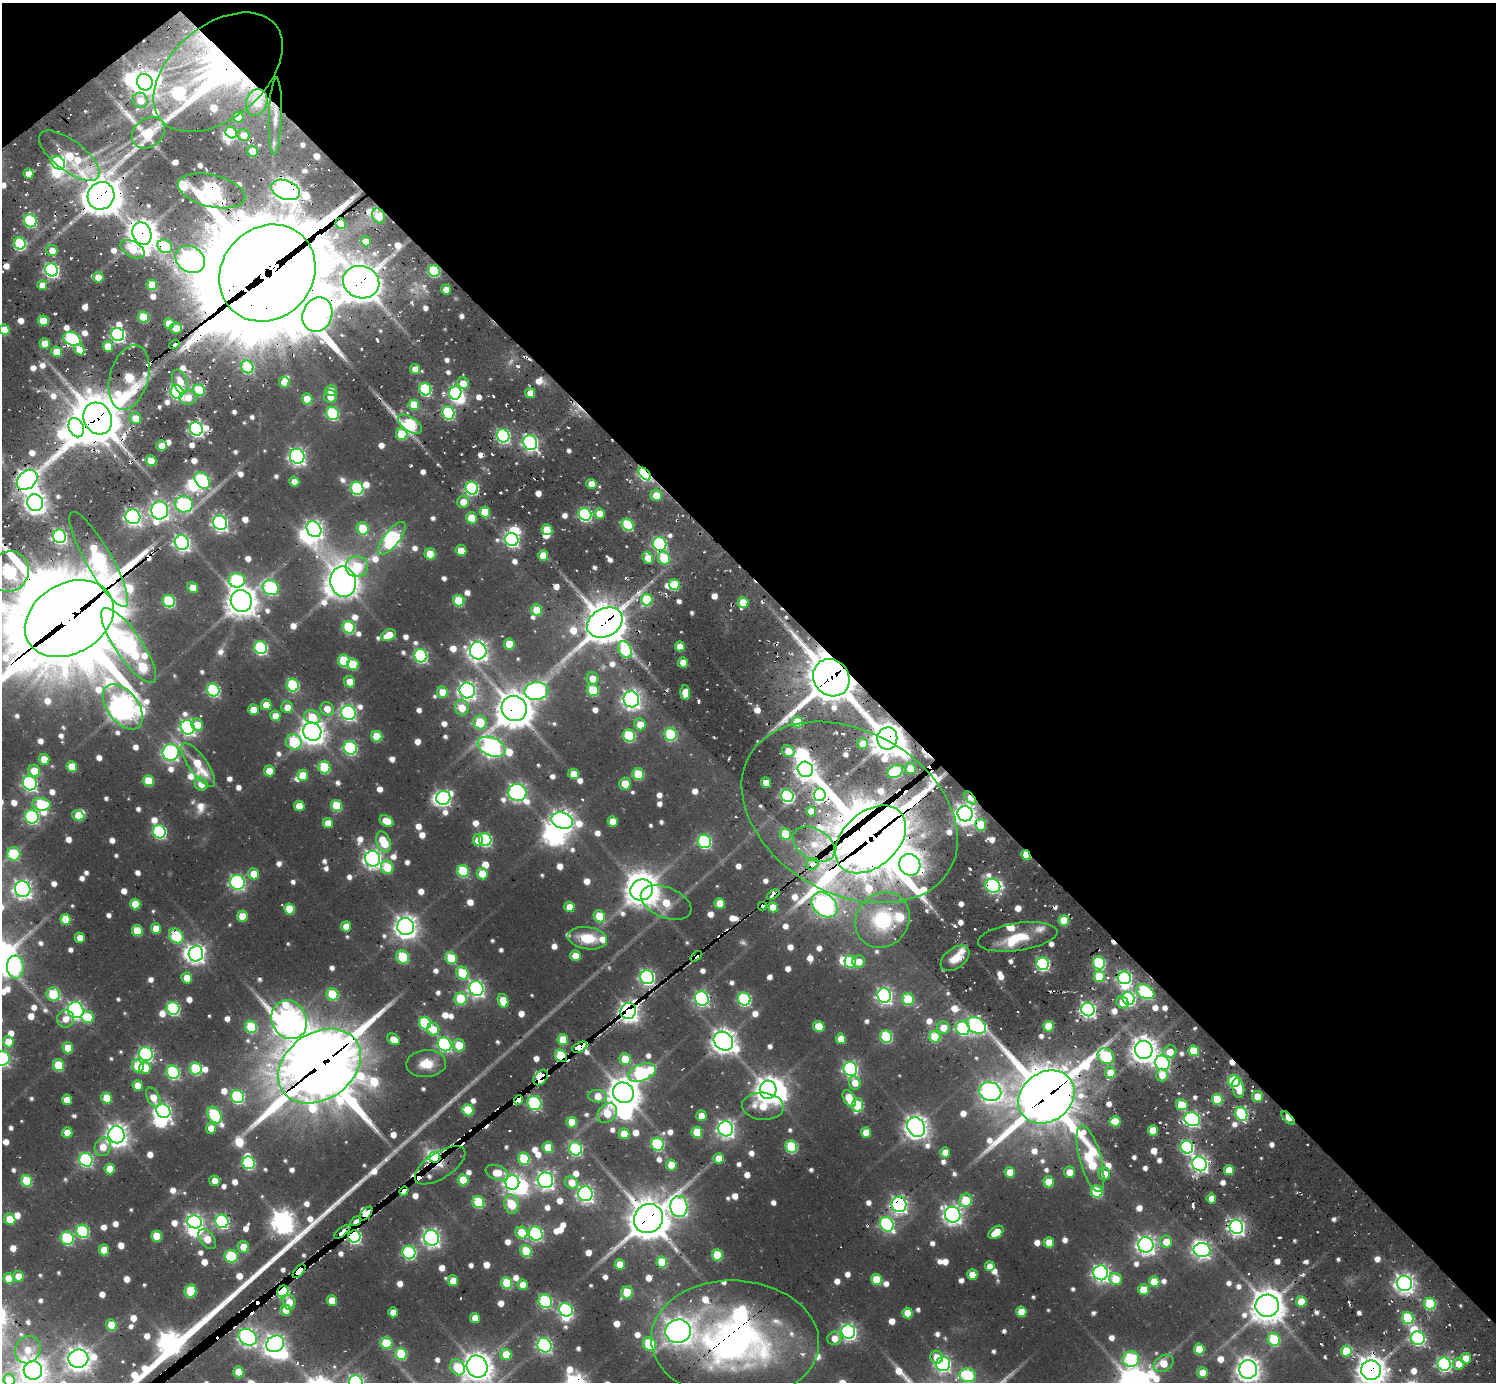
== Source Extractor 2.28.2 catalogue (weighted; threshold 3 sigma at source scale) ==
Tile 3 of 4 x 4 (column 3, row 1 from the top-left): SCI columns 3085-4578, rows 4647-6026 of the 6304 x 6319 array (HDU 1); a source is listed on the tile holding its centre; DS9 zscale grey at full resolution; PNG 1498 x 1384 px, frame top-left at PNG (2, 3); each listed source drawn as its Kron ellipse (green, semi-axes under 4 px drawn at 4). Shown black and unused: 43% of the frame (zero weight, under 2 of 3 exposures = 12% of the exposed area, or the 3 px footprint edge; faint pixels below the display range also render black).
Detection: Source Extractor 2.28.2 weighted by HDU 2 'WHT'; one run over the whole footprint, this tile lists its part. Background 0.0803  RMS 0.0095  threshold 0.0426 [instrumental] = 3 sigma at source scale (4.5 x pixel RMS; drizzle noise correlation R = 1.50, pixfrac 1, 0.05/0.05 arcsec/px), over >= 5 px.
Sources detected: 1041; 6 too faint to see at this stretch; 34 inside a brighter object's white glare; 34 cosmic-ray / hot-pixel residue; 4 long thin detections or spike segments (spike, bleed or trail) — neither listed nor drawn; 24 inside a brighter listed object's ellipse — not listed separately; of the other 939, all 500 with FLUX_AUTO >= 14.4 (the completeness limit of this list) listed and drawn (439 fainter detections not listed), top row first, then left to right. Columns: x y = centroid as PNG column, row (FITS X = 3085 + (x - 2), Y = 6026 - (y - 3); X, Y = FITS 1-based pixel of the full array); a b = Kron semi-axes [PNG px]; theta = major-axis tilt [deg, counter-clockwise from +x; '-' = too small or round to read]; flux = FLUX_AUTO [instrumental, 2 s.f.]
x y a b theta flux
218 72 74 46 40 450
145 82 8 7 - 990
140 100 8 7 - 17
257 102 14 10 72 30
275 116 39 6 88 16
238 117 5 5 - 19
148 133 18 14 38 33
231 133 6 5 - 72
244 135 6 6 - 16
252 151 5 5 - 18
69 156 36 15 -37 68
58 163 7 6 - 210
28 174 5 5 - 15
285 190 15 9 -20 1000
212 191 34 16 -13 660
101 196 14 13 - 2600
378 216 8 6 -59 18
30 221 6 6 - 120
341 223 5 5 - 25
142 233 11 9 -70 1600
366 241 5 5 - 15
20 243 6 5 - 110
165 246 8 6 -30 96
133 249 13 7 -30 35
52 250 6 5 - 15
190 259 15 12 -35 640
51 270 7 6 - 300
434 271 6 5 - 91
267 273 51 45 47 29000
98 277 5 5 - 17
361 282 18 16 -20 3100
42 285 5 5 - 16
152 285 5 5 - 34
446 289 5 5 - 16
317 314 18 14 70 680
143 317 5 5 - 48
43 321 5 5 - 34
169 323 5 5 - 26
176 328 6 5 - 20
4 330 5 5 - 30
118 335 7 6 - 280
72 339 9 6 -24 190
45 343 5 5 - 25
174 344 6 4 36 910
108 346 5 5 - 26
79 350 6 5 - 15
57 352 6 5 - 25
247 367 6 6 - 92
415 369 5 5 - 16
129 377 33 19 75 110
180 382 12 7 -68 17
284 382 5 5 - 18
463 383 6 6 - 17
425 389 6 6 - 120
199 390 6 5 - 47
331 391 6 5 - 16
177 392 7 6 - 240
455 393 7 6 - 180
530 393 5 5 - 17
330 397 6 6 - 15
188 398 9 7 6 18
307 399 5 5 - 27
414 405 5 5 - 33
332 413 7 6 - 120
448 413 7 6 - 120
98 418 16 14 -64 3900
135 418 6 5 - 21
410 424 14 7 -35 140
76 428 10 7 -68 420
196 429 7 6 - 310
402 434 6 6 - 45
503 436 7 6 - 230
530 443 7 6 - 330
162 445 5 5 - 16
297 456 7 7 - 420
151 461 5 5 - 29
645 474 7 4 -48 220
27 480 12 8 42 830
202 480 9 6 -54 210
294 482 5 5 - 16
591 484 5 5 - 18
357 488 7 6 - 140
472 488 6 6 - 160
656 495 6 5 - 22
463 502 6 6 - 17
35 503 8 7 - 820
184 504 9 8 - 220
160 510 9 8 - 550
485 512 5 5 - 31
599 513 5 5 - 22
585 514 6 6 - 200
133 517 7 7 - 440
472 518 6 5 - 35
220 523 7 7 - 370
628 525 6 5 - 88
363 528 6 6 - 48
314 529 8 7 - 540
547 530 5 5 - 37
60 536 7 6 - 210
392 538 20 7 51 290
512 539 7 6 - 270
182 543 7 7 - 400
660 544 7 6 - 200
461 550 5 5 - 22
430 554 6 5 - 36
543 555 5 5 - 26
648 558 6 5 - 20
664 558 6 6 - 51
99 559 54 13 -60 340
357 567 11 10 - 57
9 571 20 19 - 250
237 580 8 7 - 150
343 582 15 13 -79 1700
675 585 5 5 - 55
193 587 6 5 - 23
271 588 8 7 - 210
647 600 6 5 - 62
169 601 6 6 - 120
241 601 11 10 - 1700
459 601 6 5 - 53
743 602 5 5 - 29
537 610 6 5 - 35
69 619 47 35 30 19000
605 623 19 14 28 3200
349 627 6 6 - 100
389 635 8 5 25 27
509 644 5 5 - 32
129 645 44 13 -56 450
680 646 5 5 - 17
261 648 7 6 - 170
625 650 9 6 -61 100
478 651 9 8 - 660
421 656 7 6 - 200
344 661 6 6 - 64
683 663 5 5 - 15
353 664 6 5 - 48
593 678 6 6 - 16
831 678 19 17 -48 4600
350 682 6 5 - 18
293 685 6 6 - 120
213 690 6 6 - 150
467 690 8 7 - 500
593 690 6 5 - 56
536 691 12 9 6 360
443 692 6 5 - 26
685 693 7 5 -85 26
631 699 8 7 - 560
266 705 5 5 - 19
123 707 26 15 -53 1300
287 707 6 5 - 14
462 708 7 7 - 25
514 708 13 12 - 2500
327 709 7 6 - 18
253 710 5 5 - 23
348 713 8 7 - 300
275 716 5 5 - 17
312 717 8 6 -23 30
480 722 7 7 - 47
798 722 5 5 - 44
640 724 6 5 - 26
197 725 6 5 - 18
188 727 7 6 - 320
312 732 9 8 - 1200
670 734 6 6 - 96
377 736 5 5 - 39
629 736 6 6 - 95
887 738 11 10 - 2000
294 742 8 7 - 87
863 744 5 5 - 21
492 747 15 9 -23 580
350 748 7 6 - 180
788 751 7 5 -37 18
171 752 8 8 - 310
44 759 5 5 - 23
198 765 26 9 -55 42
72 766 5 5 - 31
324 767 6 6 - 77
805 769 8 7 - 780
910 769 5 5 - 22
34 771 6 5 - 27
269 771 5 5 - 17
895 771 8 6 31 110
574 774 5 5 - 23
638 774 6 5 - 50
303 775 5 5 - 27
148 781 5 5 - 42
30 783 7 6 - 280
766 783 5 5 - 15
201 784 7 6 - 15
625 784 6 6 - 20
517 792 9 8 - 470
820 795 6 6 - 210
787 796 6 6 - 180
443 798 7 7 - 260
970 798 8 4 -48 15
41 804 9 6 -11 82
299 806 5 5 - 22
336 806 6 5 - 53
811 811 5 5 - 15
850 812 115 81 -30 650
965 814 8 7 - 790
78 815 6 5 - 35
32 817 7 6 - 220
387 821 7 5 -28 21
562 821 11 8 -15 870
613 821 5 5 - 24
328 823 5 5 - 18
981 825 6 5 - 32
159 832 7 6 - 180
785 834 6 5 - 36
485 839 7 6 - 150
871 839 41 27 42 9400
478 840 6 5 - 17
704 841 7 6 - 180
383 842 11 6 -70 47
814 844 23 15 -32 32
14 854 7 6 - 89
1026 855 5 4 - 27
373 859 8 7 - 530
813 864 6 5 - 130
910 865 11 10 - 600
387 867 6 6 - 44
463 871 6 5 - 82
254 874 5 5 - 24
482 874 5 5 - 31
237 882 8 7 - 270
993 886 7 6 - 200
23 889 8 7 - 570
642 890 11 10 - 1800
773 895 7 3 34 110
666 903 26 15 -23 50
720 903 5 5 - 27
135 904 5 5 - 27
824 905 14 10 -41 700
762 906 4 4 - 380
569 907 5 5 - 21
773 907 5 5 - 22
289 909 5 5 - 37
242 916 5 5 - 26
599 916 6 5 - 39
65 919 5 5 - 38
882 920 29 26 49 87
1064 920 5 5 - 38
346 926 5 5 - 18
406 927 9 8 - 910
156 928 5 5 - 23
137 931 5 5 - 41
176 936 8 6 -46 110
1018 937 40 13 8 38
80 938 5 5 - 17
588 938 19 11 -8 36
196 954 8 7 - 500
575 956 5 5 - 21
696 956 6 4 39 150
403 957 7 6 - 68
451 958 6 5 - 51
955 958 16 10 37 18
859 961 6 6 - 15
850 962 6 5 - 68
1099 963 6 6 - 120
1043 964 6 6 - 190
15 967 11 8 -85 93
462 973 7 5 -53 71
647 977 7 6 - 320
1099 977 5 5 - 42
187 978 5 5 - 20
1124 978 6 6 - 250
476 989 7 7 - 370
1145 992 9 6 -31 200
53 994 7 6 - 74
332 994 6 6 - 69
884 996 7 6 - 360
702 998 7 6 - 260
460 999 6 6 - 64
744 999 6 6 - 170
908 999 6 6 - 60
1129 999 6 6 - 170
503 1001 7 5 -75 29
1122 1002 6 5 - 16
173 1008 6 6 - 170
1088 1009 7 6 - 360
76 1010 8 7 - 350
628 1011 8 7 - 1100
87 1017 6 6 - 40
66 1019 9 8 - 14
289 1020 20 17 -61 1100
425 1023 6 6 - 110
976 1025 10 7 -35 310
819 1026 6 5 - 32
1049 1026 5 5 - 42
251 1027 6 6 - 75
943 1028 6 6 - 19
963 1028 7 6 - 170
433 1029 6 6 - 23
886 1036 6 6 - 110
935 1037 6 5 - 51
394 1039 7 5 -35 17
841 1039 5 5 - 23
563 1040 5 5 - 35
723 1041 10 9 - 1000
8 1042 6 5 - 21
445 1044 7 6 - 220
459 1045 6 6 - 38
580 1047 8 4 28 860
68 1048 5 5 - 27
1144 1050 9 8 - 1200
1194 1051 5 5 - 43
1170 1052 7 6 - 17
146 1054 7 6 - 260
561 1056 6 5 - 77
1106 1056 9 7 -41 150
2 1058 8 7 - 270
625 1059 6 5 - 32
1162 1063 8 7 - 260
426 1064 20 13 4 25
58 1065 6 5 - 40
138 1066 6 5 - 47
319 1066 45 33 35 9200
145 1068 6 5 - 23
196 1069 6 6 - 97
850 1069 7 6 - 300
173 1072 7 6 - 170
642 1073 14 8 21 210
1110 1073 5 5 - 20
1162 1075 6 6 - 15
541 1077 9 6 52 720
1234 1081 6 5 - 120
855 1083 6 5 - 17
137 1085 5 5 - 23
1238 1088 10 6 -81 21
768 1090 9 8 - 1200
990 1091 11 9 -21 600
623 1093 11 9 -33 1800
598 1096 9 6 -6 25
1257 1096 5 5 - 22
153 1097 10 6 -61 20
238 1097 7 6 - 160
1046 1097 30 24 37 5900
107 1098 5 5 - 32
849 1099 9 5 -59 35
1217 1099 5 5 - 49
67 1100 5 5 - 18
518 1100 5 4 - 160
534 1103 7 6 - 160
857 1105 7 5 79 72
1182 1105 6 5 - 43
763 1106 21 13 -4 33
468 1110 6 5 - 51
163 1111 7 6 - 350
607 1113 11 8 47 37
1241 1114 7 5 -66 140
215 1115 9 6 -55 160
701 1116 5 5 - 22
1288 1118 8 4 -45 33
1192 1119 8 6 -22 290
1115 1121 5 5 - 35
572 1122 5 5 - 33
916 1127 10 8 -58 910
211 1128 5 5 - 18
726 1129 7 7 - 460
1153 1130 5 5 - 31
67 1132 5 5 - 17
697 1132 5 5 - 47
866 1132 5 5 - 21
624 1134 5 5 - 26
117 1135 8 8 - 900
657 1144 6 6 - 120
103 1147 9 8 - 18
548 1147 5 5 - 30
791 1147 6 6 - 92
1187 1147 7 6 - 190
576 1149 7 6 - 160
945 1152 5 5 - 15
434 1157 6 5 - 480
719 1158 5 5 - 17
524 1159 6 6 - 72
1090 1159 34 11 -75 160
86 1160 7 6 - 200
248 1163 6 6 - 140
1200 1164 7 7 - 400
440 1165 29 13 33 260
671 1165 5 5 - 25
110 1169 5 5 - 27
1229 1170 5 5 - 23
1010 1172 5 5 - 20
1069 1172 5 5 - 18
497 1173 12 7 -21 27
1104 1174 6 6 - 17
463 1180 5 5 - 36
545 1180 8 7 - 520
27 1181 6 5 - 66
215 1181 5 5 - 15
512 1182 7 6 - 460
571 1182 7 6 - 20
1049 1182 5 5 - 30
404 1191 5 3 - 210
1097 1192 6 5 - 83
585 1194 7 7 - 420
1211 1198 5 5 - 15
966 1200 7 6 - 56
478 1202 6 6 - 70
511 1204 10 7 -80 69
899 1204 8 7 - 410
679 1207 10 8 -87 460
366 1214 8 4 48 850
953 1215 8 7 - 600
10 1219 6 5 - 25
648 1219 15 14 - 3300
222 1221 7 6 - 210
356 1221 6 4 34 370
194 1222 7 6 - 390
887 1224 7 6 - 220
1236 1227 7 6 - 440
83 1231 7 6 - 130
342 1232 10 3 39 410
996 1232 8 5 36 28
521 1233 6 5 - 42
536 1234 7 6 - 210
157 1236 5 5 - 34
354 1237 6 6 - 210
67 1238 7 6 - 130
431 1238 8 7 - 490
207 1239 11 6 -53 25
1049 1242 5 5 - 21
1166 1242 6 6 - 19
1146 1245 8 7 - 600
243 1247 6 5 - 20
104 1250 5 5 - 25
1202 1250 8 7 - 390
526 1251 6 5 - 57
409 1252 7 6 - 170
717 1255 5 5 - 46
231 1256 6 6 - 76
662 1262 5 5 - 52
620 1264 5 5 - 20
990 1266 5 5 - 15
299 1271 8 4 48 2400
1101 1273 7 7 - 420
972 1274 5 5 - 19
18 1276 5 5 - 17
9 1278 5 5 - 25
876 1279 5 5 - 38
1116 1279 6 6 - 28
453 1281 5 5 - 23
1154 1282 5 5 - 28
507 1283 6 5 - 59
1404 1283 7 7 - 630
523 1285 5 5 - 19
1143 1290 5 5 - 31
190 1291 6 6 - 53
283 1291 6 5 - 150
627 1292 6 5 - 52
332 1300 5 5 - 25
545 1301 7 6 - 140
1301 1301 5 5 - 27
289 1302 7 6 - 16
1430 1304 6 5 - 75
1267 1306 11 11 - 1800
286 1310 5 5 - 21
566 1310 7 6 - 220
393 1312 5 5 - 15
1021 1312 5 5 - 28
907 1313 5 5 - 26
475 1318 5 5 - 17
1408 1318 6 5 - 89
111 1325 6 5 - 30
678 1331 13 11 13 1100
848 1332 7 7 - 410
248 1337 10 7 -35 510
834 1338 7 6 - 14
1418 1338 7 6 - 200
1274 1339 6 6 - 70
735 1340 84 60 -3 510
386 1343 6 5 - 46
275 1344 9 8 - 650
649 1344 7 6 - 81
544 1345 7 7 - 270
1199 1349 5 5 - 37
28 1350 14 12 60 19
1346 1351 5 5 - 40
401 1354 6 5 - 68
506 1354 5 5 - 34
937 1357 6 6 - 18
1466 1358 5 5 - 21
78 1359 10 9 - 1100
1131 1359 8 8 - 140
1164 1363 10 7 33 24
943 1364 7 7 - 310
1444 1364 7 6 - 250
1459 1364 6 6 - 18
458 1367 8 7 - 56
477 1367 11 10 - 1600
1248 1369 9 9 - 1100
33 1370 9 9 - 1200
1371 1370 10 9 - 1500
238 1372 5 5 - 27
1202 1373 5 5 - 19
968 1375 8 7 - 120
9 1380 6 5 - 25
356 1382 7 6 - 330
Overlapping masked pixels (flux is a lower limit): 74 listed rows (the first 20) at x y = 218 72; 257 102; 275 116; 231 133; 285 190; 212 191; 101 196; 378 216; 341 223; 142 233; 51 270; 434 271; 267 273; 361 282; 317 314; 174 344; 129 377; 199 390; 98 418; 410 424
Isophote crosses this tile's border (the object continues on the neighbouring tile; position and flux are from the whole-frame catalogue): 11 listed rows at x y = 4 330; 9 571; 69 619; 2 1058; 477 1367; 1248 1369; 33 1370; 1371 1370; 968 1375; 9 1380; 356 1382
Unlisted compact peaks at least as high as the median listed source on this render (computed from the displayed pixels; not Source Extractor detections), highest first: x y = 897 1371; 310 1218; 290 1229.